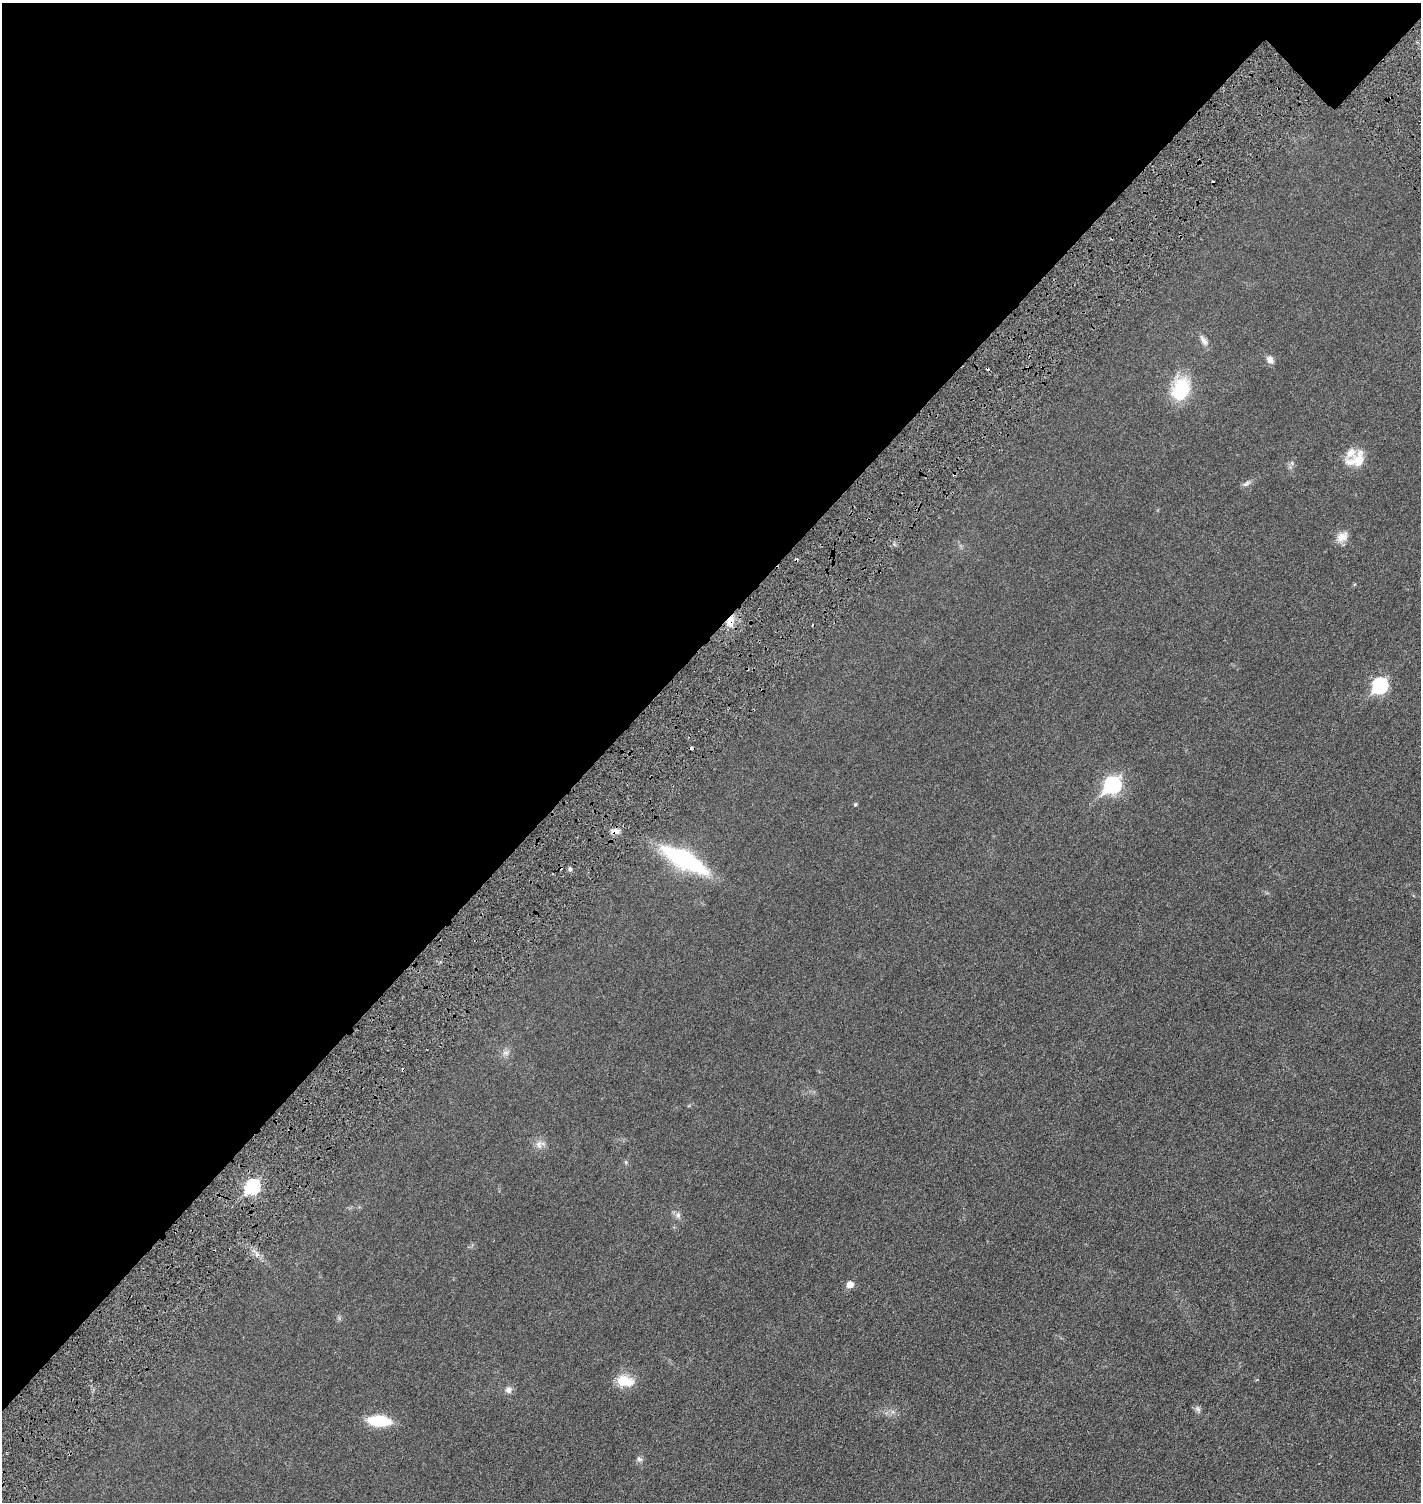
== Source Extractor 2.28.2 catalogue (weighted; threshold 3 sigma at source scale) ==
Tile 2 of 4 x 4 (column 2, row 1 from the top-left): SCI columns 1719-3137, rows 4570-6069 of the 6158 x 6158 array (HDU 1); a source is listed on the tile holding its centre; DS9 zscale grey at full resolution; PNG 1423 x 1504 px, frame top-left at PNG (2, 3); no overlay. Shown black and unused: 43% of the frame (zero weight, under 3 of 6 exposures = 1% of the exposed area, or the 3 px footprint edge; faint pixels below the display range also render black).
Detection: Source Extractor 2.28.2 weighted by HDU 2 'WHT'; one run over the whole footprint, this tile lists its part. Background 0.0255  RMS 0.0046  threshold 0.0187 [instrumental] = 3 sigma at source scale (4.09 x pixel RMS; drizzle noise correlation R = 1.36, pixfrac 0.8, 0.05/0.05 arcsec/px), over >= 5 px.
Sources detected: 31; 6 cosmic-ray / hot-pixel residue — not listed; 1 inside a brighter listed object's ellipse — not listed separately; the other 24 listed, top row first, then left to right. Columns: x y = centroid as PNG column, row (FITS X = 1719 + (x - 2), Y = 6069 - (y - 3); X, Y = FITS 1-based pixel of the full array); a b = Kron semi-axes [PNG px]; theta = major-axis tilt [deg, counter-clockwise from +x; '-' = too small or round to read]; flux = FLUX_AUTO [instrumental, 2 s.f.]
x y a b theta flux
1204 341 16 7 -59 2
1270 360 9 7 -55 2
1181 389 24 17 72 21
1357 460 25 16 20 8.4
1246 484 12 6 33 1.2
1342 537 16 11 41 3.6
730 621 13 8 68 4.1
1380 686 8 7 - 60
1112 785 9 7 44 87
855 804 5 4 - 0.55
615 831 12 6 4 1.9
684 860 48 15 -28 45
570 869 5 4 - 0.82
506 1053 9 6 -14 1.4
539 1145 13 9 -81 2.4
626 1162 6 4 47 0.5
252 1187 7 6 - 58
678 1215 10 7 -73 1.4
850 1284 5 5 - 4.3
625 1381 20 11 -10 8.4
508 1390 9 8 - 1.7
1198 1409 8 5 -59 1
379 1421 17 8 -5 19
639 1459 9 6 -12 1
Overlapping masked pixels (flux is a lower limit): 2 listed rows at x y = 730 621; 615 831
Unlisted compact peaks at least as high as the median listed source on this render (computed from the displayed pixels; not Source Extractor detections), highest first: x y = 257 1254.